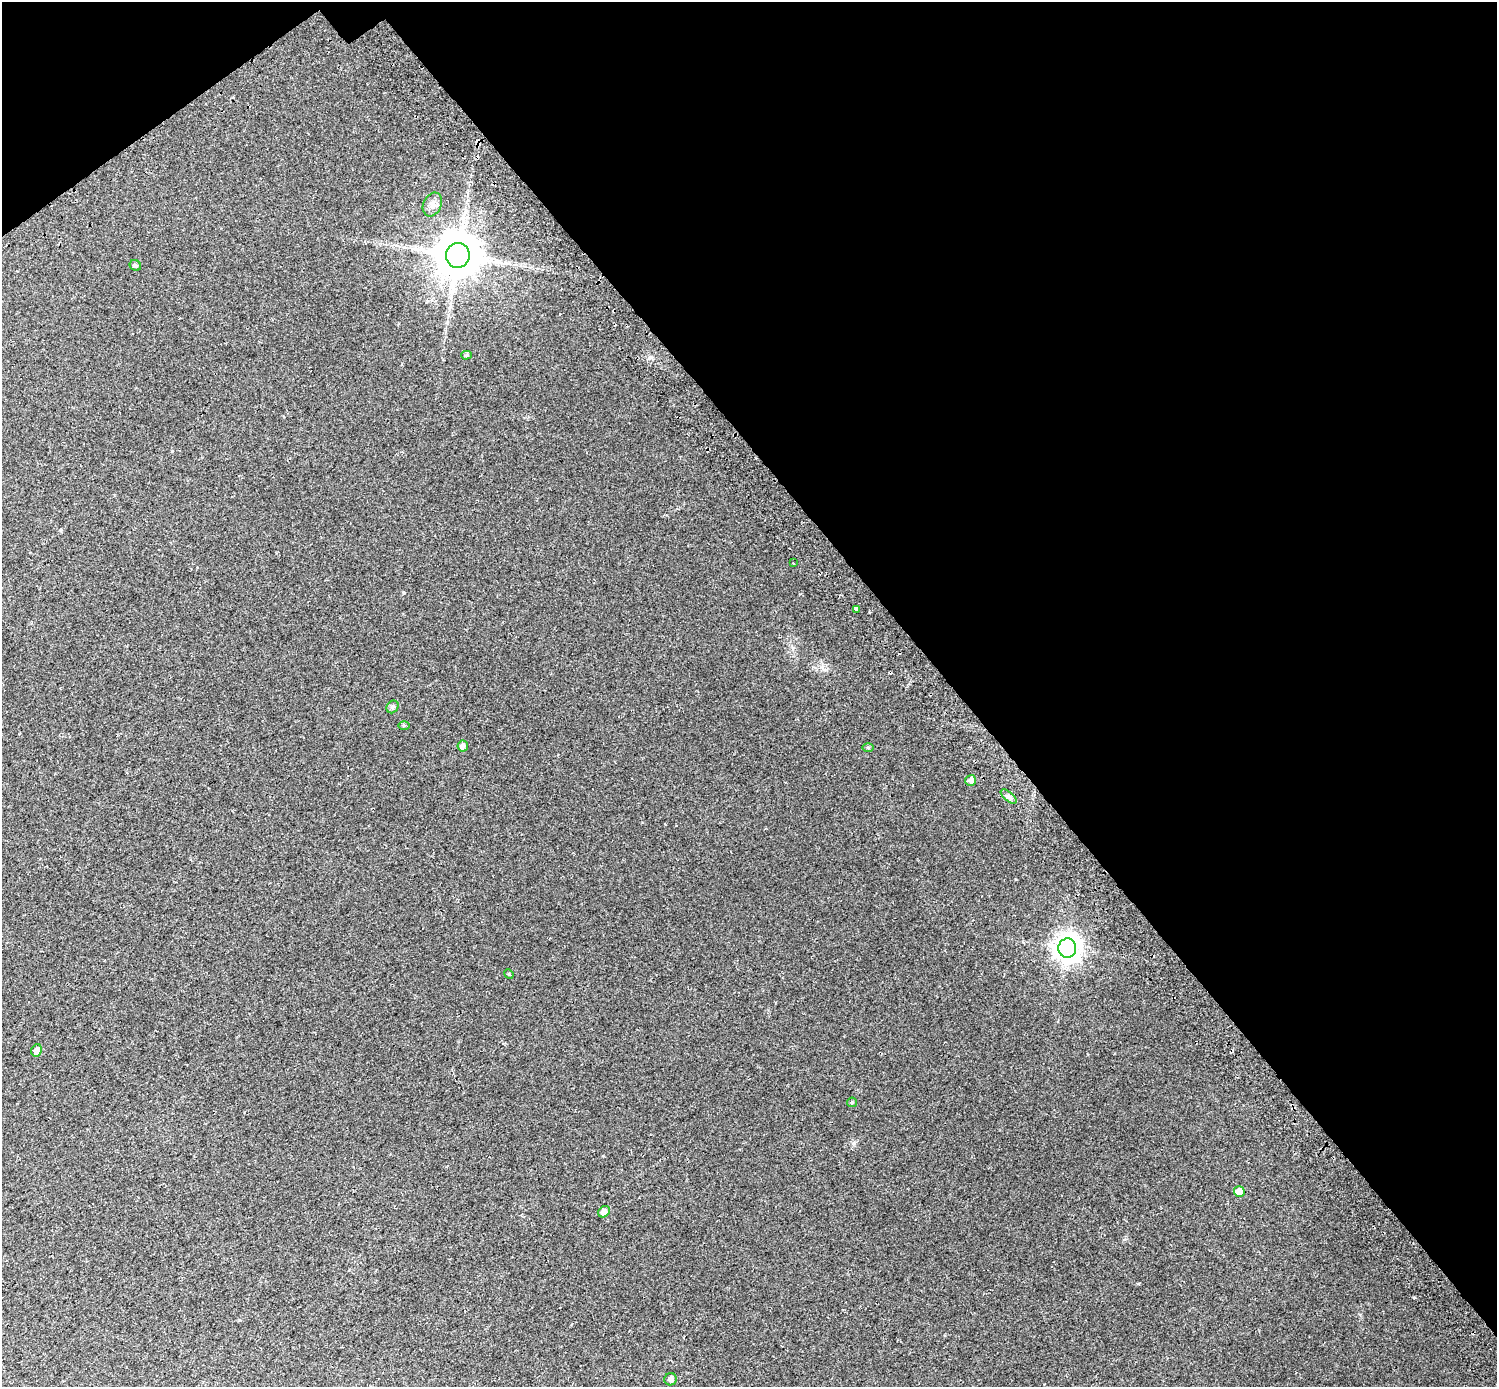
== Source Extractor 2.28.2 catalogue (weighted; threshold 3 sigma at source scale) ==
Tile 3 of 4 x 4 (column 3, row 1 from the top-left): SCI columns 3051-4545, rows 4379-5763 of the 6105 x 6047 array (HDU 1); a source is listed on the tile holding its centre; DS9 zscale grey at full resolution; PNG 1499 x 1389 px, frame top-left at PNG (2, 2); each listed source drawn as its Kron ellipse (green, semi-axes under 4 px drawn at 4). Shown black and unused: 38% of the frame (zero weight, under 2 of 3 exposures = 4% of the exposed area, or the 3 px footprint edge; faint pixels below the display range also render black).
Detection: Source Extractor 2.28.2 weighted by HDU 2 'WHT'; one run over the whole footprint, this tile lists its part. Background 0.0303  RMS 0.01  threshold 0.047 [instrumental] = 3 sigma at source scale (4.5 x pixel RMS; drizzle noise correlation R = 1.50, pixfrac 1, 0.0396/0.0396 arcsec/px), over >= 5 px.
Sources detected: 20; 1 cosmic-ray / hot-pixel residue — neither listed nor drawn; the other 19 listed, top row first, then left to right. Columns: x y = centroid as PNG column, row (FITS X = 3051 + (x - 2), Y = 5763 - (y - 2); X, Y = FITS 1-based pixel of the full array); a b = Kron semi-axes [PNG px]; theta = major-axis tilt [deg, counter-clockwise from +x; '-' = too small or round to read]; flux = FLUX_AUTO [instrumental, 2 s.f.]
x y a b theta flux
432 205 12 9 66 5.2
458 255 12 12 - 4100
135 265 6 5 - 1.8
467 355 5 4 - 1.7
793 563 2 2 - 0.64
856 609 3 3 - 9.7
392 707 7 5 49 2.2
404 726 5 3 - 0.98
463 746 5 5 - 4.1
868 747 6 4 -1 1
971 780 5 5 - 5.1
1009 796 9 4 -39 2.7
1067 948 9 9 - 990
509 974 5 4 - 1.2
36 1050 6 5 - 6.7
852 1102 5 4 - 1.3
1239 1191 5 5 - 12
604 1212 6 5 - 5.5
671 1379 6 6 - 3.9
Unlisted compact peaks at least as high as the median listed source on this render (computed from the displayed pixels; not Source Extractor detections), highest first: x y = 1414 1297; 854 1143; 403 592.